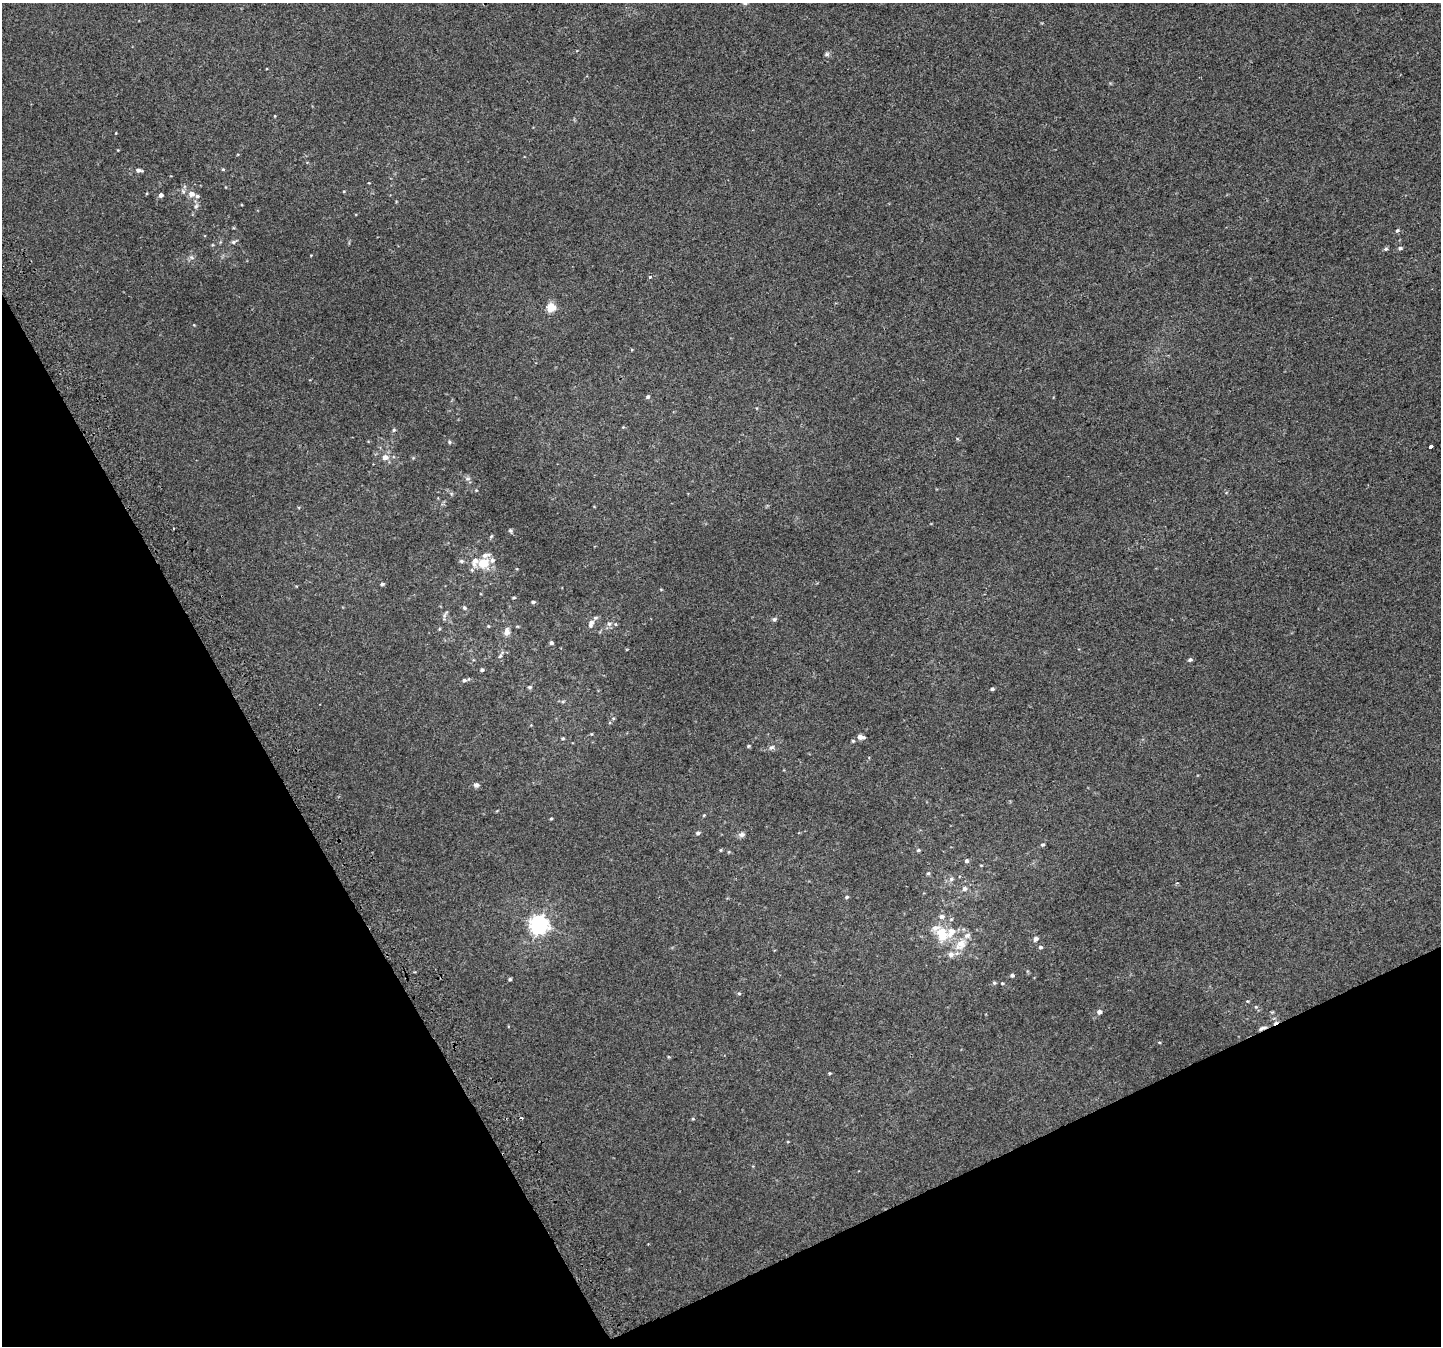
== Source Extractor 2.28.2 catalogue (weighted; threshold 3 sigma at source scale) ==
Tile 14 of 4 x 4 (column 2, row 4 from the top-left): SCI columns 1481-2919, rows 180-1523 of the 5835 x 5676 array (HDU 1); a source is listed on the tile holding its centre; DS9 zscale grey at full resolution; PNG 1443 x 1348 px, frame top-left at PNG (2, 3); no overlay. Shown black and unused: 25% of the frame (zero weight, under 2 of 3 exposures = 2% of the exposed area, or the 3 px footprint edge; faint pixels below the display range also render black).
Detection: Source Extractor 2.28.2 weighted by HDU 2 'WHT'; one run over the whole footprint, this tile lists its part. Background 0.012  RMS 0.0062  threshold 0.0279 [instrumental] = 3 sigma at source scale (4.5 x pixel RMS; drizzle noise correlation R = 1.50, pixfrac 1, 0.0396/0.0396 arcsec/px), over >= 5 px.
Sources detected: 92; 1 cosmic-ray / hot-pixel residue — not listed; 8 inside a brighter listed object's ellipse — not listed separately; the other 83 listed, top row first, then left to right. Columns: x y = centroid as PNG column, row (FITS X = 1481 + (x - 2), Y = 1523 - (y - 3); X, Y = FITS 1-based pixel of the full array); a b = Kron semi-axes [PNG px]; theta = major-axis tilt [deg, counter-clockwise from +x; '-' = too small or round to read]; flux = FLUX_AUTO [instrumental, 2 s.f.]
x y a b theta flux
827 54 7 5 16 1.1
275 116 4 3 - 0.39
223 169 5 4 - 0.57
139 170 8 4 -5 1.9
183 191 7 4 -46 1.2
191 194 6 6 - 3.4
161 195 4 4 - 2.1
196 206 8 6 47 1.6
1397 230 6 4 47 0.98
233 242 7 5 15 1.2
1400 248 6 4 2 1
1386 249 6 4 20 0.99
191 257 6 6 - 1.3
650 277 3 3 - 2.5
551 307 5 5 - 22
648 397 5 5 - 1.1
623 427 4 4 - 0.48
394 430 5 4 - 0.79
449 442 5 4 - 0.82
1431 446 3 3 - 13
385 457 7 6 - 3.9
467 478 8 4 8 1.1
476 490 4 4 - 0.56
174 528 3 2 - 0.68
510 530 6 4 -55 0.83
461 561 6 5 - 1
484 563 12 10 -17 11
382 584 5 4 - 1.1
514 598 5 2 - 0.64
533 602 4 3 - 1
464 608 5 5 - 1
444 615 7 4 70 1.3
774 619 5 5 - 1.1
591 624 12 7 73 2.7
609 624 8 6 -75 1.7
615 624 5 3 - 0.54
488 626 5 3 - 0.44
507 632 9 6 80 3.5
551 643 4 4 - 1.4
500 655 11 5 62 1.5
1190 660 5 4 - 1.2
482 670 5 4 - 0.99
464 680 6 5 - 1.3
530 687 6 4 11 0.76
992 689 4 3 - 1
563 701 6 4 19 0.72
591 734 5 3 - 0.51
861 737 7 4 -12 3.7
563 738 4 3 - 0.73
853 741 4 4 - 0.73
748 746 4 4 - 0.69
771 747 8 6 39 1.6
476 785 6 6 - 1.8
704 815 5 3 - 0.57
551 818 4 3 - 0.62
698 833 5 5 - 1.3
742 834 8 7 - 2
1042 845 5 5 - 0.91
721 850 4 4 - 0.61
918 850 5 4 - 0.82
966 861 5 5 - 1.4
981 865 5 3 - 0.49
928 873 5 4 - 0.86
951 879 7 6 - 1.5
965 889 7 6 - 1.8
847 897 5 4 - 0.9
941 917 7 6 - 2
539 924 7 7 - 270
942 934 16 11 -78 14
1036 939 7 6 - 1.7
961 944 15 10 54 8.6
1040 947 5 4 - 1.1
1012 975 5 4 - 1.1
510 979 4 4 - 0.78
994 983 6 4 -21 0.8
1002 983 4 4 - 0.51
739 993 5 4 - 0.74
1256 1007 5 4 - 0.78
1099 1012 6 5 - 2.2
1261 1028 8 5 33 1.6
1159 1042 5 3 - 0.53
830 1073 4 4 - 0.59
693 1119 5 3 - 0.58
Overlapping masked pixels (flux is a lower limit): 1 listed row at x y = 1261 1028